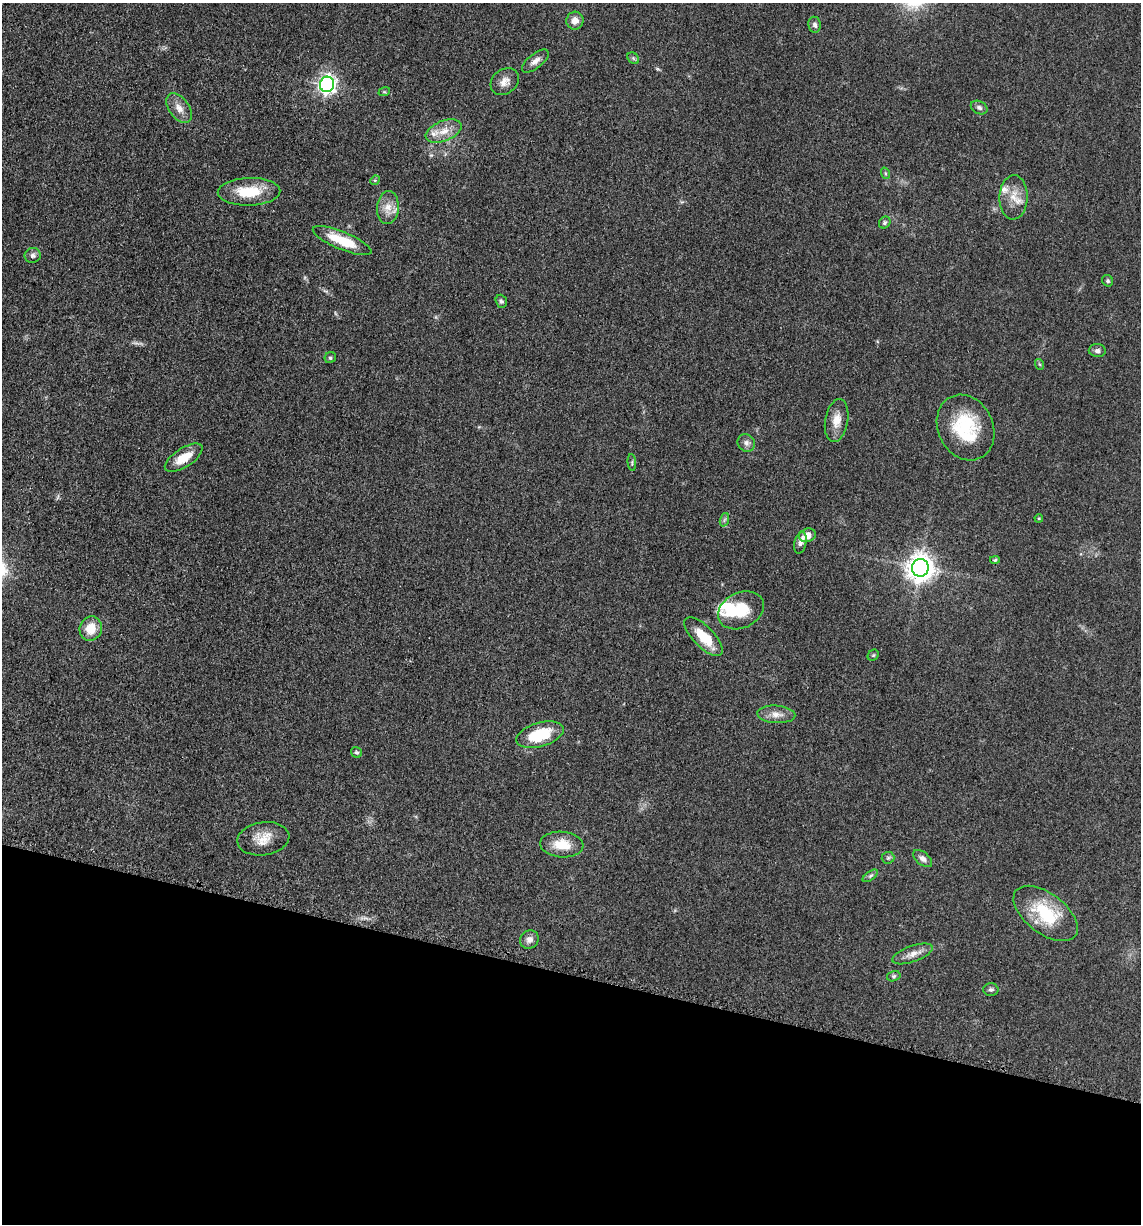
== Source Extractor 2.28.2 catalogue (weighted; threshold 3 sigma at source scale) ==
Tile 15 of 4 x 4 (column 3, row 4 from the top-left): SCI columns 2525-3663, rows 21-1242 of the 4980 x 4922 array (HDU 1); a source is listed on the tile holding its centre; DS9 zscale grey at full resolution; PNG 1143 x 1226 px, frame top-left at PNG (2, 3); each listed source drawn as its Kron ellipse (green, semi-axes under 4 px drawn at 4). Shown black and unused: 20% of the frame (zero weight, under 3 of 5 exposures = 4% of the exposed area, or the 3 px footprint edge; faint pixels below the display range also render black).
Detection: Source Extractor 2.28.2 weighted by HDU 2 'WHT'; one run over the whole footprint, this tile lists its part. Background 0.0565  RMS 0.0059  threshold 0.0265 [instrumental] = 3 sigma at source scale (4.5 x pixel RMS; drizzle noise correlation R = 1.50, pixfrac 1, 0.05/0.05 arcsec/px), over >= 5 px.
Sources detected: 54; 1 inside a brighter object's white glare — neither listed nor drawn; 2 inside a brighter listed object's ellipse — not listed separately; the other 51 listed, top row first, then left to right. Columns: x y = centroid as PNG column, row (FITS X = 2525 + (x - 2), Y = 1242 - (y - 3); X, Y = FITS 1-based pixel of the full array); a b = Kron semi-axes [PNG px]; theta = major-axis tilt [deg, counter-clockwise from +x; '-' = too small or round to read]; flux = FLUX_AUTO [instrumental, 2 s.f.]
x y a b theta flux
575 21 9 8 - 4.8
815 25 8 6 -82 1.7
633 58 6 5 - 1.1
535 61 16 7 38 3.7
505 82 15 12 38 5.1
327 84 7 7 - 240
384 92 6 3 17 0.68
179 108 17 10 -54 5.4
979 108 9 6 -25 1.7
444 131 19 10 22 7.7
885 173 6 4 -71 0.89
375 180 5 4 - 0.65
249 192 31 14 1 21
1014 197 22 14 89 9.4
388 208 16 11 84 7.1
885 222 6 5 - 1.1
342 241 31 9 -22 19
33 255 8 7 - 2
1108 281 6 5 - 1
501 301 7 5 -71 1.3
1097 351 8 6 -4 1.8
330 358 6 5 - 1.1
1039 364 5 3 - 0.67
837 420 22 11 80 7.7
966 428 34 27 -64 36
746 443 9 8 - 2.6
184 458 22 9 33 11
632 462 8 3 -85 0.88
1039 518 4 3 - 0.57
724 520 7 4 71 1.1
807 535 8 6 18 6.2
800 543 11 6 78 2.6
995 560 5 4 - 0.79
920 568 9 8 - 690
741 610 24 17 26 19
91 628 12 11 - 11
704 637 25 10 -46 16
873 655 6 5 - 0.78
776 714 19 9 -3 5.3
540 735 24 12 17 26
356 752 6 5 - 1
263 839 26 16 8 11
562 845 21 13 -5 12
888 858 6 6 - 1.1
923 859 11 6 -39 2.8
870 876 9 4 35 1.3
1046 913 37 20 -37 32
529 940 10 8 36 3.2
912 954 21 8 20 5.1
894 976 7 5 15 1.1
991 989 7 6 - 1.5